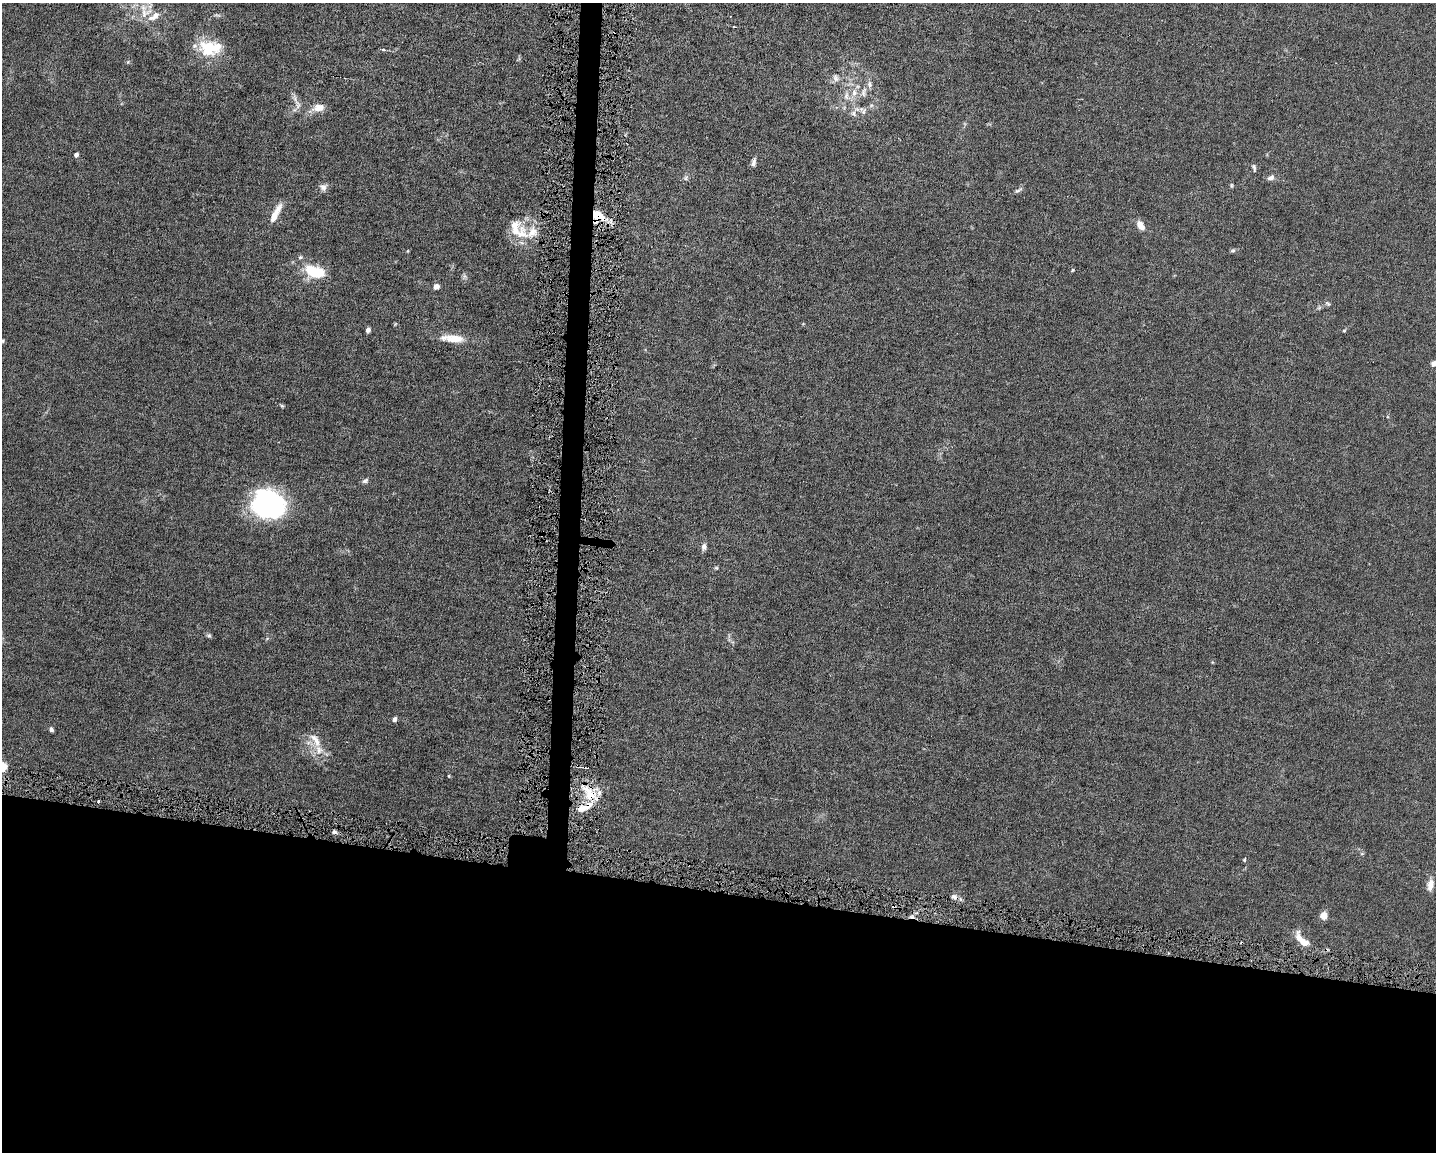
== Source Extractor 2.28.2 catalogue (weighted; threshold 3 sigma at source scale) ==
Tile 11 of 3 x 4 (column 2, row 4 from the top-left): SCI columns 1653-3086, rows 1-1150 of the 4629 x 4599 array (HDU 1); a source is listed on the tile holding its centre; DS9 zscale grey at full resolution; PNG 1438 x 1154 px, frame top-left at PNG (2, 3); no overlay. Shown black and unused: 24% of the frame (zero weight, under 4 of 8 exposures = <1% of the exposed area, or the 3 px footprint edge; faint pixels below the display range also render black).
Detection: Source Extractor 2.28.2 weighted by HDU 2 'WHT'; one run over the whole footprint, this tile lists its part. Background 0.0149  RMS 0.0024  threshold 0.00965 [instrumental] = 3 sigma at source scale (4.09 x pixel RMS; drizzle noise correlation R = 1.36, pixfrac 0.8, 0.05/0.05 arcsec/px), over >= 5 px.
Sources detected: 67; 2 inside a brighter object's white glare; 2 cosmic-ray / hot-pixel residue — not listed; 9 inside a brighter listed object's ellipse — not listed separately; the other 54 listed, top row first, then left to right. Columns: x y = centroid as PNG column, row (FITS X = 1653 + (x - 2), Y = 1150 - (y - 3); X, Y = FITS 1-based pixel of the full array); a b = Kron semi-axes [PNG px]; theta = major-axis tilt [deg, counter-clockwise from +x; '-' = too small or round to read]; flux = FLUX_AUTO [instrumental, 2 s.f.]
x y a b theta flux
145 13 22 12 23 3.7
208 49 27 23 -35 7.5
383 50 6 3 -9 0.3
836 78 12 8 -68 1
863 92 15 6 76 1.1
854 93 12 7 85 1.6
846 96 13 7 -87 1.4
298 105 17 7 -72 1.5
318 108 16 9 16 2.2
863 110 13 9 -63 1.2
854 114 9 6 -47 0.78
76 155 5 4 - 0.83
753 162 10 5 74 0.77
1254 167 9 4 -77 0.46
1271 177 10 7 19 0.83
686 178 7 6 - 0.5
1231 185 6 4 90 0.27
323 187 10 9 - 0.96
1018 190 13 4 32 0.54
275 213 27 7 62 2.7
598 215 14 8 -26 5.3
1140 225 12 7 -57 1.8
532 232 25 20 7 4.6
1233 250 7 5 27 0.39
300 257 6 5 - 0.39
1072 270 4 4 - 0.23
315 272 25 14 -16 7.5
436 286 6 5 - 1.1
1328 304 7 4 -53 0.38
368 330 5 5 - 0.71
1344 331 4 4 - 0.21
453 338 32 9 -4 3.9
3 341 4 4 - 0.24
1434 364 6 5 - 0.89
282 406 6 4 -43 0.27
365 481 9 6 27 0.54
267 496 46 22 -19 18
704 547 10 7 83 0.74
716 568 6 4 -1 0.26
209 635 7 5 -47 0.41
395 719 5 4 - 0.94
51 729 5 4 - 0.52
315 740 25 10 -56 2.8
3 767 11 8 87 2.3
449 776 4 3 - 0.19
590 794 27 14 -45 5.8
99 801 3 3 - 0.54
582 809 14 9 22 2.1
334 832 7 5 -16 0.49
1244 860 5 4 - 0.24
1430 884 12 7 77 1.8
955 897 10 6 -32 0.9
1324 916 7 6 - 2.2
1299 938 19 7 -77 1.9
Overlapping masked pixels (flux is a lower limit): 4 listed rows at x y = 598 215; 590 794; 582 809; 955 897
Isophote crosses this tile's border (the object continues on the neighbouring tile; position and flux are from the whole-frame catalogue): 2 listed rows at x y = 1434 364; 3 767